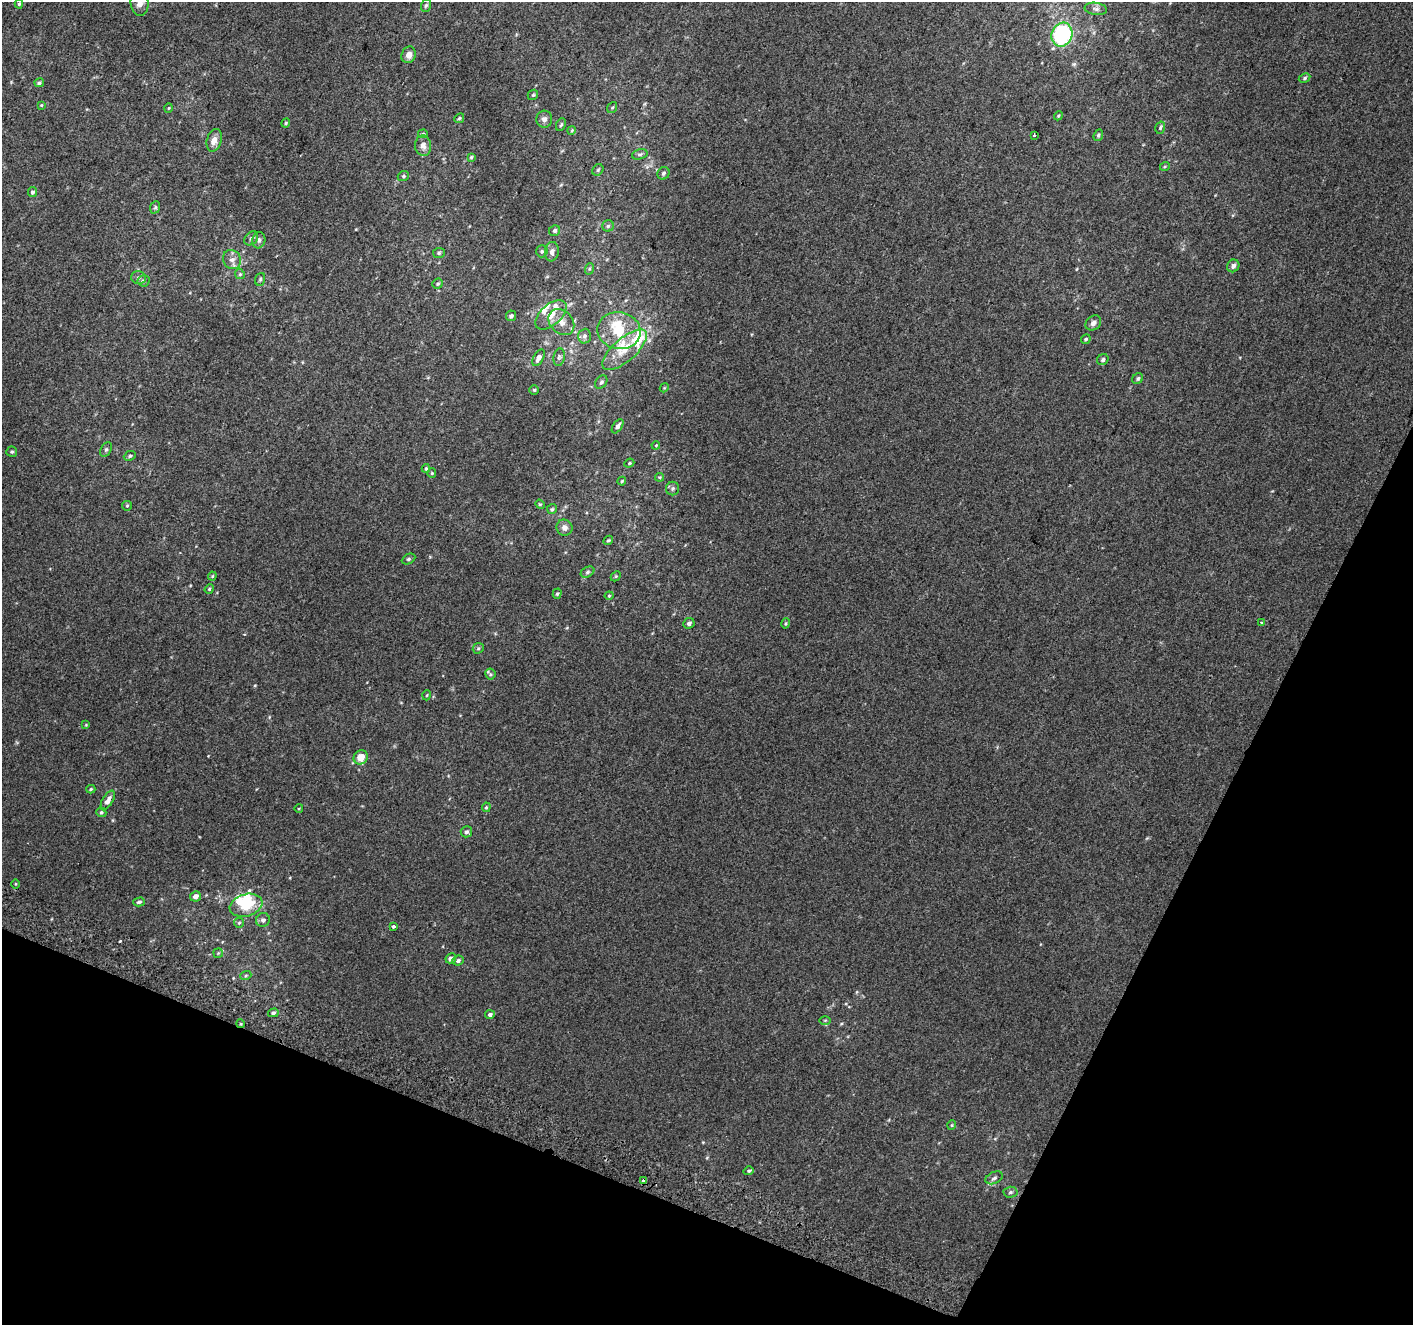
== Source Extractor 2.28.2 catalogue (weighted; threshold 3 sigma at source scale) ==
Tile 15 of 4 x 4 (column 3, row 4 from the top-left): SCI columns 2853-4263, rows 312-1634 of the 5694 x 5850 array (HDU 1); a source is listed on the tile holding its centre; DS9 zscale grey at full resolution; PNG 1415 x 1327 px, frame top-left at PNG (2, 2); each listed source drawn as its Kron ellipse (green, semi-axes under 4 px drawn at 4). Shown black and unused: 21% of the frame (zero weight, under 2 of 3 exposures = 2% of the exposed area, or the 3 px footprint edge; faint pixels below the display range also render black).
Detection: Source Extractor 2.28.2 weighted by HDU 2 'WHT'; one run over the whole footprint, this tile lists its part. Background 0.012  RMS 0.0071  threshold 0.0317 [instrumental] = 3 sigma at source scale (4.5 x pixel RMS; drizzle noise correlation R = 1.50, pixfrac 1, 0.0396/0.0396 arcsec/px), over >= 5 px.
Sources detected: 130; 2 inside a brighter object's white glare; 1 cosmic-ray / hot-pixel residue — neither listed nor drawn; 8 inside a brighter listed object's ellipse — not listed separately; the other 119 listed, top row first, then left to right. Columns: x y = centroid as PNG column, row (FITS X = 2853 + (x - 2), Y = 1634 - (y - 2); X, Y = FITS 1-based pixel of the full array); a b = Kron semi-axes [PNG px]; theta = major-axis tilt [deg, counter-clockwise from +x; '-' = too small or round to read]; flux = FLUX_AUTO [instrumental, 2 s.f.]
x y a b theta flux
140 3 13 9 -84 4.4
19 4 4 4 - 1
426 5 6 5 - 1.2
1096 9 11 6 -7 2.4
1062 35 12 10 71 70
409 55 8 7 - 4
1305 78 6 4 29 1.1
39 83 5 4 - 1.3
533 95 6 4 43 0.97
41 105 4 4 - 0.56
169 108 5 3 - 0.51
612 108 6 4 52 0.92
1058 116 4 3 - 0.67
459 118 5 4 - 0.98
544 119 8 8 - 2.8
286 123 4 4 - 0.78
561 125 6 4 65 1.1
1160 128 6 4 74 1.1
572 130 4 3 - 0.65
423 134 5 3 - 0.79
1034 135 3 2 - 0.77
1098 135 6 4 69 0.97
214 140 11 7 73 4.9
423 146 10 8 -86 3.6
640 154 8 5 16 1.5
471 157 4 3 - 0.76
1165 166 5 3 - 0.64
598 170 6 5 - 1.1
663 173 6 5 - 1.5
403 176 6 4 23 1.1
33 192 5 4 - 1.7
155 207 6 5 - 1.1
608 226 6 5 - 1.2
555 231 6 5 - 1.7
251 238 8 6 46 1.8
259 240 8 6 79 1.9
542 251 6 5 - 1.3
552 252 10 7 83 3.2
439 253 6 5 - 1
232 260 10 8 -58 4.1
1233 266 6 6 - 2.1
589 269 6 4 71 0.9
240 274 5 4 - 0.95
138 278 7 6 - 1.8
260 279 6 5 - 1.1
143 281 6 5 - 1.8
438 284 5 5 - 1.1
551 315 19 10 42 8.6
511 316 5 5 - 1.6
561 322 14 11 -45 7.2
1093 323 8 6 39 3
619 331 22 18 -11 22
584 336 7 6 - 2.3
1086 339 5 4 - 1.1
625 350 28 11 41 15
559 357 9 5 82 1.7
539 358 9 5 62 4.2
1103 360 6 5 - 1.7
1138 378 6 5 - 1.3
601 382 7 5 52 1.6
664 388 4 3 - 0.57
534 390 4 4 - 0.91
618 426 8 4 56 2.6
656 445 4 3 - 0.56
106 449 7 5 62 1.4
12 452 5 5 - 1.1
130 456 6 4 24 1.2
629 463 5 4 - 0.85
426 468 4 3 - 0.99
432 473 5 4 - 0.78
659 477 4 4 - 0.65
622 481 4 4 - 0.81
673 488 7 6 - 1.5
540 504 5 4 - 0.73
127 506 5 4 - 0.85
552 509 5 5 - 0.96
564 528 8 7 - 3.4
608 540 5 3 - 0.88
408 559 7 5 27 1.2
587 572 7 5 28 1.6
212 576 4 4 - 0.64
616 576 5 4 - 0.82
209 589 5 4 - 0.77
557 594 5 4 - 0.99
609 596 4 4 - 0.7
1262 622 3 3 - 1.8
689 623 6 5 - 1.8
786 623 5 3 - 0.76
478 648 6 5 - 1.1
490 674 5 5 - 1.1
427 695 5 3 - 0.56
86 725 4 4 - 0.54
361 757 7 6 - 8.4
91 789 4 3 - 0.89
108 800 11 5 59 4.6
486 807 5 4 - 0.82
299 808 4 3 - 0.53
101 812 5 4 - 1.1
466 832 6 5 - 1.8
15 884 5 3 - 0.6
195 896 5 5 - 3.6
139 902 6 3 15 1.1
246 905 17 11 18 19
263 920 7 6 - 2.5
239 923 5 5 - 0.93
393 927 3 3 - 3.4
218 953 5 5 - 0.72
451 958 5 5 - 2.8
458 961 5 5 - 1.7
246 975 5 3 - 0.75
273 1013 5 4 - 1.5
490 1014 5 4 - 1.7
825 1020 6 4 1 0.75
241 1024 4 3 - 0.73
952 1125 4 4 - 0.66
749 1171 5 4 - 0.96
994 1178 9 5 24 1.8
643 1181 4 3 - 4.4
1010 1192 7 5 3 1.5
Overlapping masked pixels (flux is a lower limit): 2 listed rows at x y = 241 1024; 643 1181
Isophote crosses this tile's border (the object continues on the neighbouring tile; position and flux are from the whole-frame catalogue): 1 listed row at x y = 140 3